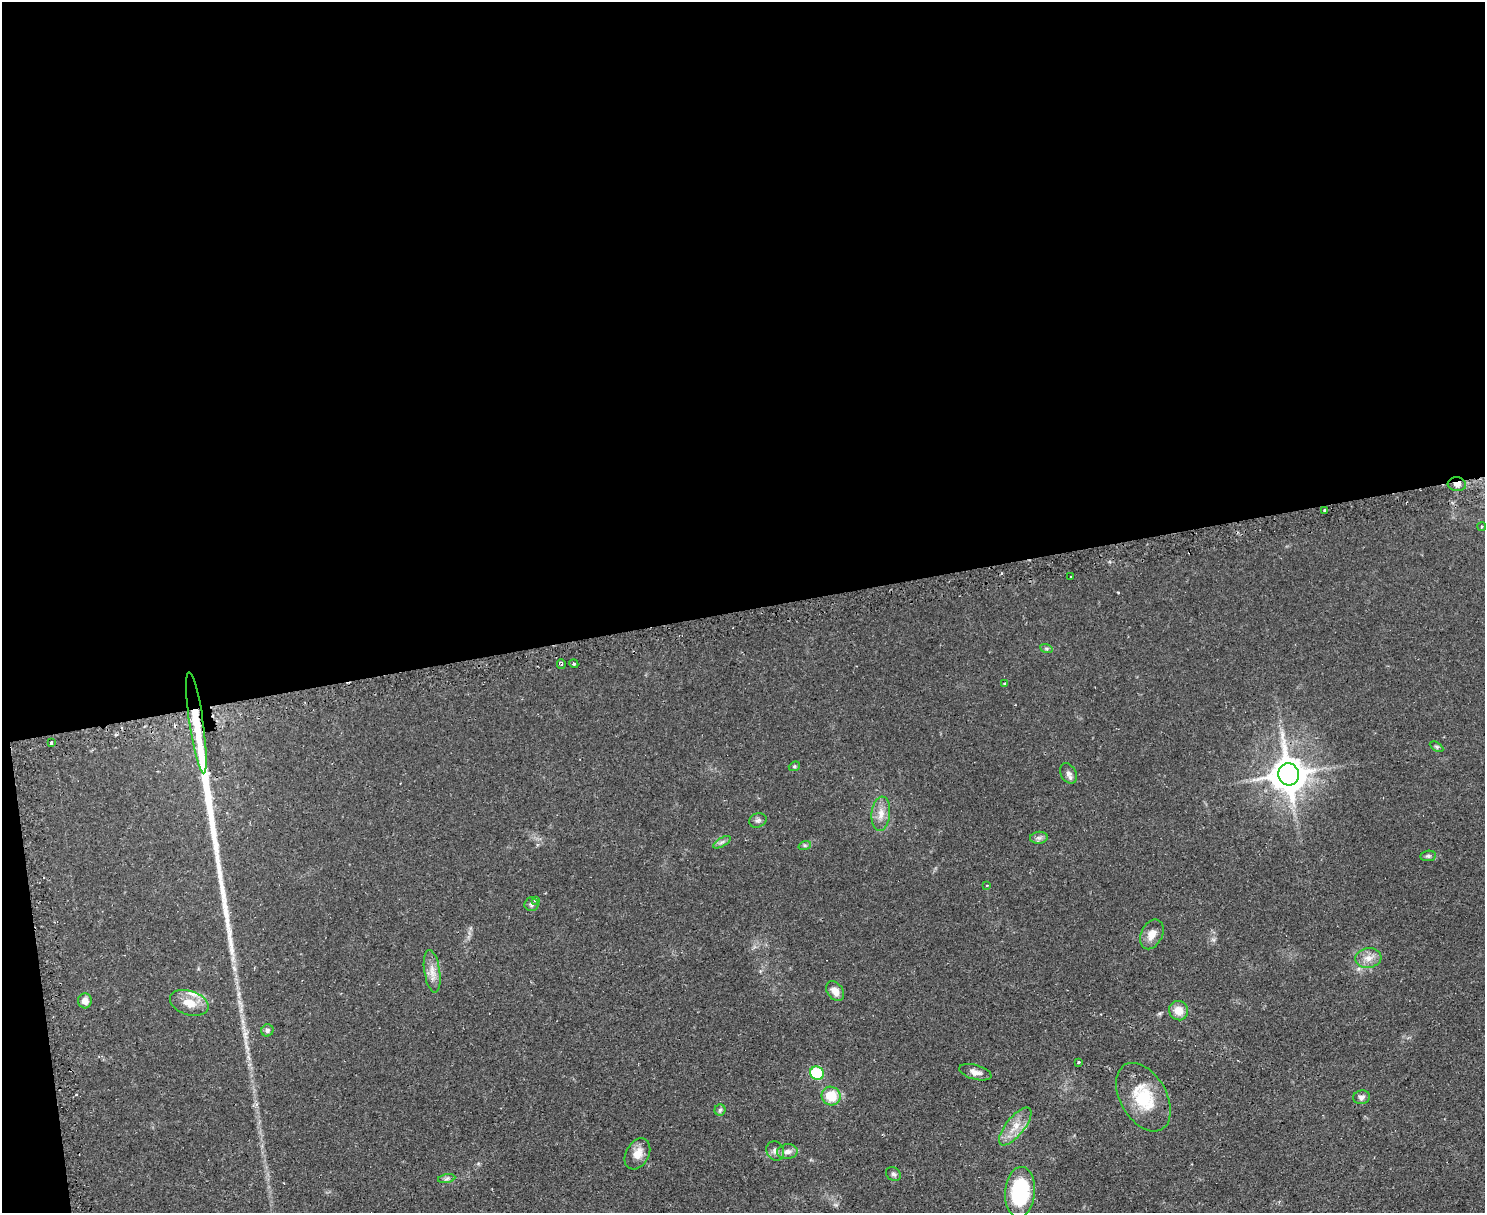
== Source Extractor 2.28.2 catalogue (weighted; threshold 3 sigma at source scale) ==
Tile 1 of 3 x 4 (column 1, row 1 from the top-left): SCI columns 159-1641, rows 3666-4876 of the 4880 x 4907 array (HDU 1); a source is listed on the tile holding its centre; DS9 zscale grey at full resolution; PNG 1487 x 1215 px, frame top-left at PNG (2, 2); each listed source drawn as its Kron ellipse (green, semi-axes under 4 px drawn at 4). Shown black and unused: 51% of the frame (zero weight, under 2 of 3 exposures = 4% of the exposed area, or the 3 px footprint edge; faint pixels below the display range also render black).
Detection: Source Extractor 2.28.2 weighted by HDU 2 'WHT'; one run over the whole footprint, this tile lists its part. Background 0.0901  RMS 0.0079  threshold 0.0357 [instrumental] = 3 sigma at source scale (4.5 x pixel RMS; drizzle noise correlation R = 1.50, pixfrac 1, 0.05/0.05 arcsec/px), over >= 5 px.
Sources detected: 50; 2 cosmic-ray / hot-pixel residue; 2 long thin detections or spike segments (spike, bleed or trail) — neither listed nor drawn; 1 inside a brighter listed object's ellipse — not listed separately; the other 45 listed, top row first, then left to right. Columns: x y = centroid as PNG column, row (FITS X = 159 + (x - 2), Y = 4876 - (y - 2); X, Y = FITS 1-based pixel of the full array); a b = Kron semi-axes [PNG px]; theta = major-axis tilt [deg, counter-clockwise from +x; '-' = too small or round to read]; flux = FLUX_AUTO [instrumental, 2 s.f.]
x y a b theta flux
1457 484 9 7 -6 4.3
1324 510 3 3 - 1.5
1482 527 4 4 - 1.1
1071 576 2 2 - 0.88
1046 648 6 4 -19 1.3
561 664 5 3 - 1.4
574 664 4 3 - 0.95
1005 684 3 2 - 0.85
196 723 51 7 -82 28
51 743 3 3 - 6.1
1437 747 7 4 -31 1.2
794 766 6 4 22 1.1
1068 773 11 7 -62 3.4
1289 774 11 10 - 1900
881 814 17 9 84 8.1
758 820 9 7 23 2.4
1039 838 9 6 6 2.4
722 842 10 4 30 2.1
805 845 6 4 18 1.3
1428 856 8 5 9 1.6
987 885 3 3 - 0.92
535 900 4 3 - 2.2
531 904 7 7 - 2
1152 934 16 10 64 7.9
1368 958 13 10 5 7.2
432 971 21 8 -81 8
835 991 11 7 -53 6.9
85 1001 7 7 - 5.7
189 1003 20 12 -18 12
1179 1011 10 9 - 9.3
267 1030 6 6 - 2.1
1079 1062 3 3 - 1.3
975 1072 16 7 -15 5
817 1073 7 6 - 39
831 1096 10 9 - 19
1143 1097 37 23 -60 36
1362 1097 8 6 11 2.6
720 1110 5 5 - 1.7
1015 1126 23 9 51 11
775 1151 10 8 -66 3.7
787 1152 10 7 8 4
637 1154 17 11 62 9
893 1174 8 6 -33 2
447 1179 9 4 9 1.8
1020 1192 25 15 85 64
Overlapping masked pixels (flux is a lower limit): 3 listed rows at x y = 1457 484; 196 723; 1289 774